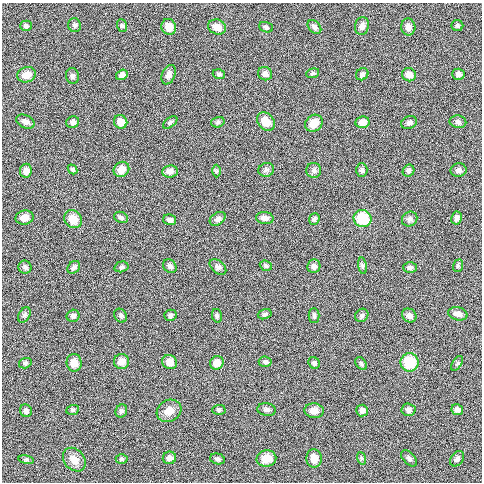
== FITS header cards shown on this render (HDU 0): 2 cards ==
NAXIS1  =                  480
NAXIS2  =                  480

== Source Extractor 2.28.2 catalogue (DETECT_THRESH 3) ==
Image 480 x 480 px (HDU 0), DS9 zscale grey, 1 PNG px = 1 image px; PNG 484 x 484 px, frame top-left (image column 1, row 480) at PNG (2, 3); each listed source drawn as its Kron ellipse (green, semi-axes under 4 px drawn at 4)
Background 0.00303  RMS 0.092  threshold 0.277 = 3 sigma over >= 5 px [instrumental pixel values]
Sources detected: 100; all 100 listed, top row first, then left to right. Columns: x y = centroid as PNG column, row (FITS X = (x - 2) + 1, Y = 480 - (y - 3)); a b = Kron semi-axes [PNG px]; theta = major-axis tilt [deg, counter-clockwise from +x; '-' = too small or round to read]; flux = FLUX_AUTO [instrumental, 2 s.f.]
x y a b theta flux
74 25 7 6 - 15
26 26 6 5 - 13
122 26 7 5 -72 9.7
362 26 9 7 79 26
457 26 6 5 - 11
169 27 8 7 - 49
217 27 9 7 -21 49
266 27 7 5 -19 13
314 27 8 5 -46 18
408 27 8 7 - 30
313 73 6 4 20 11
219 74 6 5 - 12
265 74 7 6 - 24
362 74 6 5 - 15
458 74 6 5 - 18
26 75 9 7 17 51
122 75 6 5 - 23
169 75 10 6 67 30
409 75 7 6 - 45
72 76 8 6 -78 17
25 122 10 6 -24 26
73 122 6 6 - 18
121 122 7 6 - 48
170 122 8 4 37 12
218 122 7 5 16 11
266 122 10 8 -51 70
362 122 7 6 - 48
458 122 8 6 -11 16
314 123 9 8 - 66
409 123 8 6 23 17
72 169 5 4 - 11
121 169 8 7 - 47
266 170 8 7 - 15
314 170 7 7 - 17
362 170 6 5 - 15
459 170 8 6 8 22
26 171 7 6 - 36
170 171 8 6 6 29
217 171 6 4 89 8.5
409 171 6 5 - 14
121 217 7 5 -26 14
24 218 9 7 11 38
265 218 9 6 -6 36
457 218 6 5 - 21
73 219 9 8 - 65
218 219 8 6 34 21
314 219 6 5 - 11
363 219 9 8 - 180
410 219 8 7 - 18
170 220 6 5 - 21
170 266 7 6 - 17
266 266 6 5 - 10
314 266 7 6 - 21
362 266 8 4 -82 11
458 266 6 5 - 10
25 267 6 6 - 14
74 267 7 5 44 15
121 267 7 5 16 9.8
218 267 10 6 -41 17
410 267 6 5 - 14
265 314 7 5 17 11
458 314 10 6 -13 32
24 315 8 5 61 13
170 315 6 5 - 12
362 315 7 6 - 13
73 316 6 6 - 16
121 316 7 6 - 12
217 316 7 5 -77 11
314 316 7 5 -90 12
409 316 7 6 - 26
122 361 7 7 - 50
170 362 7 6 - 50
265 362 6 5 - 12
409 362 9 9 - 190
25 363 6 5 - 11
74 363 9 7 -81 40
217 363 7 6 - 46
314 363 6 5 - 12
457 363 8 4 56 10
361 364 7 5 -50 11
73 410 6 5 - 9.4
219 410 6 5 - 11
267 410 9 6 -8 18
362 410 6 6 - 24
408 410 7 6 - 19
457 410 6 5 - 21
26 411 6 6 - 18
121 411 7 5 63 13
169 411 13 10 29 54
314 411 9 7 -4 42
169 458 6 6 - 25
314 458 9 7 -83 39
361 458 6 4 -72 9.3
409 458 9 5 -46 16
122 459 6 4 0 11
218 459 7 5 -15 15
266 459 10 8 12 69
457 459 8 6 55 17
26 460 8 4 -8 10
74 460 13 10 -49 54